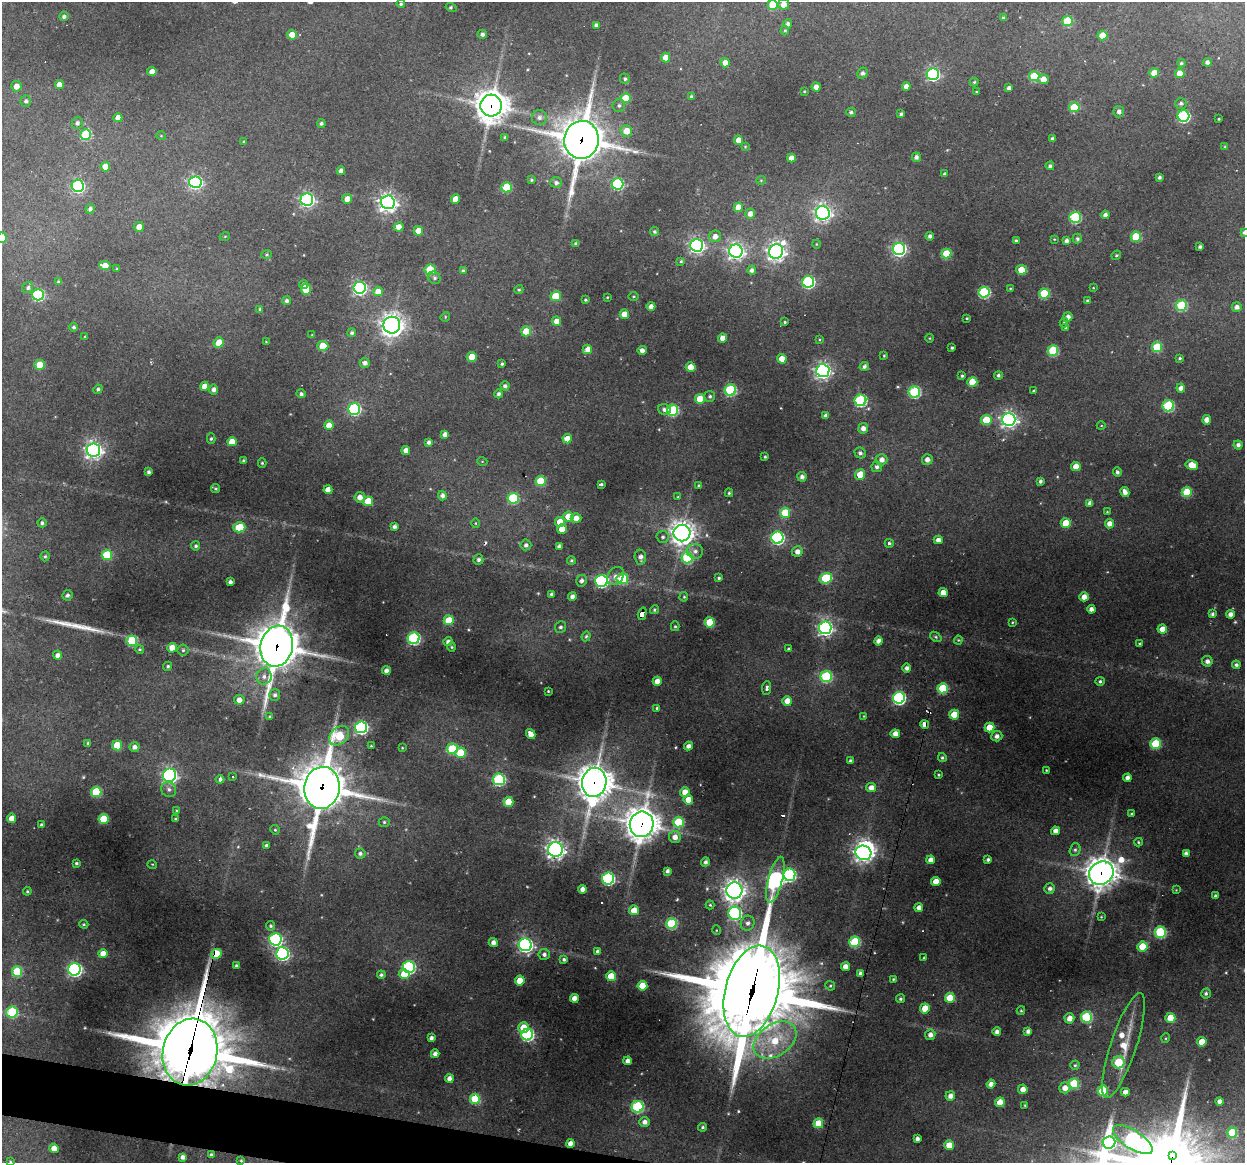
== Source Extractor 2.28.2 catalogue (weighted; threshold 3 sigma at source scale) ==
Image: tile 7 of 4 x 4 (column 3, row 2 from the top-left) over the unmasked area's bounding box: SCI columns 2489-3731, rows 2438-3598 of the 4975 x 4996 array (HDU 1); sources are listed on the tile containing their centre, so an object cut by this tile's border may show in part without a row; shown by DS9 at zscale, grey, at full resolution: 1 PNG px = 1 image px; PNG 1247 x 1165 px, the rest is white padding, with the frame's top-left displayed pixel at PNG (2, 2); every listed detection drawn as its Kron ellipse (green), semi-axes under 4 PNG px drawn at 4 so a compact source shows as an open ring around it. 2% of this frame is shown black and not used: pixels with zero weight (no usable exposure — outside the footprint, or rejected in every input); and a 3 px margin inside the footprint's outer edge (the drizzle kernel's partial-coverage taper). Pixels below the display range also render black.
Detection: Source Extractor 2.28.2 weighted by HDU 2 'WHT'; one run over the whole footprint, this tile lists its part. Background 0.342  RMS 0.014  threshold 0.0634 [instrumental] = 3 sigma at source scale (4.5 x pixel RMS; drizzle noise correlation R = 1.50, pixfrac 1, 0.05/0.05 arcsec/px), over >= 5 px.
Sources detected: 497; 3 inside a brighter object's white glare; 4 cosmic-ray / hot-pixel residue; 1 long thin detection or spike segment (spike, bleed or trail) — neither listed nor drawn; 5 inside a brighter listed object's ellipse — not listed separately; the other 484 listed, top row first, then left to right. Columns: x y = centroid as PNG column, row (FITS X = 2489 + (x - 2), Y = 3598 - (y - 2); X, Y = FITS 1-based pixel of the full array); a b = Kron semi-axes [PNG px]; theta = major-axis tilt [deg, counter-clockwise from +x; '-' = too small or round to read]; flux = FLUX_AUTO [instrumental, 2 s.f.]
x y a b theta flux
401 4 4 4 - 2.2
784 4 5 5 - 12
773 5 5 5 - 48
451 7 5 3 - 1.7
64 16 5 4 - 4.1
1003 18 3 3 - 3
1067 21 5 5 - 60
788 24 4 4 - 5
596 25 4 4 - 3.9
785 31 4 4 - 2.1
482 34 5 4 - 4.8
292 35 5 5 - 23
1103 35 5 5 - 31
666 58 5 4 - 17
1207 62 4 4 - 5.3
725 63 4 4 - 13
1181 63 4 4 - 2.2
152 72 5 4 - 11
862 73 6 5 - 4.1
1154 73 5 4 - 19
1180 73 5 4 - 16
933 74 6 6 - 280
1034 76 5 5 - 68
625 79 5 5 - 2.8
1043 79 5 5 - 13
974 82 4 4 - 1.8
59 85 4 4 - 11
16 86 5 5 - 11
906 86 4 4 - 9.4
816 87 4 4 - 12
1009 88 4 4 - 5.6
804 91 3 2 - 1.1
976 92 3 3 - 1.4
691 97 4 3 - 3.7
625 98 5 5 - 30
26 101 5 5 - 4
1181 103 6 5 - 4.3
619 105 6 6 - 3.8
491 106 11 11 - 2100
1074 107 5 5 - 50
851 112 5 4 - 3.1
1119 112 6 5 - 5.6
901 114 4 4 - 3.5
1183 116 6 6 - 180
539 117 7 7 - 6.2
118 118 4 4 - 11
1219 119 3 2 - 1.3
77 123 6 5 - 3.9
321 123 4 4 - 2.9
626 131 6 5 - 19
86 135 5 5 - 76
161 136 5 3 - 1
505 137 4 4 - 2.4
1053 139 4 4 - 4.9
581 140 19 17 82 3900
739 140 4 4 - 18
244 142 3 3 - 1.8
745 147 4 3 - 1.4
1225 147 3 2 - 1.2
916 157 4 4 - 5
791 158 4 4 - 11
1050 166 4 4 - 3.8
105 167 4 4 - 18
341 171 4 4 - 7.6
944 174 3 3 - 2.3
1160 177 4 3 - 3.8
531 180 4 3 - 2
761 180 5 4 - 1.6
195 182 6 6 - 300
556 183 6 5 - 4.4
617 184 6 5 - 130
78 186 6 6 - 220
506 187 5 5 - 67
307 199 6 6 - 390
347 199 5 5 - 13
455 199 4 4 - 20
388 202 7 7 - 700
738 207 4 4 - 18
90 209 5 4 - 4.9
823 213 7 6 - 550
750 214 5 5 - 8.7
1105 215 4 4 - 7.2
1075 217 5 5 - 130
139 227 5 5 - 10
399 227 5 4 - 11
418 231 5 4 - 17
654 231 4 4 - 2.6
1244 232 4 3 - 2.4
225 236 5 3 - 1.1
715 236 6 5 - 8.9
930 236 4 4 - 4.9
1136 237 5 5 - 56
2 238 5 5 - 17
1054 239 4 3 - 1.1
1077 239 5 4 - 3
1016 241 3 3 - 2.2
1066 241 4 4 - 5.1
576 244 4 3 - 5.2
816 244 4 3 - 0.96
697 245 6 6 - 410
1200 247 4 3 - 3.6
899 249 6 6 - 330
736 251 7 6 - 540
776 251 7 7 - 730
946 253 5 5 - 51
267 254 5 4 - 1.7
1116 255 5 4 - 1.9
681 261 4 3 - 2.5
105 265 5 4 - 13
117 269 4 3 - 1.6
430 270 5 5 - 53
752 270 4 4 - 5.1
1021 270 5 4 - 25
463 271 4 4 - 2.9
434 278 6 6 - 3.3
58 282 4 4 - 2.2
808 282 6 6 - 180
304 284 4 4 - 4.6
28 288 6 5 - 3.8
359 288 6 6 - 310
1010 288 4 3 - 1.1
1093 288 4 2 - 0.93
306 289 5 5 - 42
519 290 5 4 - 2
378 291 5 4 - 19
984 292 5 5 - 170
1044 294 5 5 - 77
38 295 6 5 - 160
556 296 5 5 - 39
633 296 5 3 - 1.5
607 297 3 3 - 1.1
586 300 3 3 - 2.2
287 301 4 4 - 3.8
1088 301 4 3 - 2.5
651 306 4 4 - 9.2
1181 306 5 5 - 85
1237 307 5 4 - 6.4
260 309 4 3 - 2.7
624 314 5 4 - 19
445 317 5 4 - 1.4
1068 317 5 4 - 7.7
967 318 3 2 - 1.3
556 321 4 4 - 12
785 322 4 3 - 1.8
1064 323 5 4 - 1.9
392 325 8 8 - 1000
74 327 4 4 - 3
1066 328 4 4 - 3
526 331 5 5 - 34
352 333 4 4 - 3.4
312 335 3 3 - 0.93
85 336 3 3 - 1.3
722 338 4 4 - 12
930 338 4 3 - 1.1
819 339 4 3 - 1.4
219 342 5 5 - 21
266 342 3 3 - 1.2
323 346 5 5 - 37
1157 347 5 5 - 58
952 348 3 3 - 2.5
587 349 5 4 - 19
642 350 4 4 - 7.6
1053 351 5 5 - 91
884 356 3 3 - 1.2
472 357 5 5 - 26
1180 358 4 3 - 2
782 359 5 4 - 20
365 363 5 5 - 6
502 364 3 3 - 2.3
40 365 5 5 - 42
864 366 4 4 - 4.5
691 367 5 4 - 27
823 371 6 6 - 510
962 375 4 3 - 2.2
998 375 4 4 - 2.9
972 382 5 5 - 35
205 386 4 4 - 14
505 386 4 4 - 4.2
1181 388 4 4 - 8.4
98 389 5 4 - 2.9
213 389 5 4 - 6.1
730 390 6 5 - 150
1034 391 4 3 - 1.6
914 392 6 5 - 140
301 394 5 4 - 3.8
499 394 4 4 - 4.2
710 396 5 5 - 3.3
700 399 5 5 - 37
860 400 6 6 - 170
1168 406 5 5 - 120
354 409 6 6 - 190
664 410 6 5 - 4.8
672 410 6 5 - 130
825 415 4 3 - 3.9
1009 419 6 6 - 560
986 420 5 5 - 45
1207 420 4 4 - 13
329 425 5 4 - 17
1101 426 4 3 - 1.1
863 428 5 5 - 8.1
445 434 4 4 - 7.8
211 439 5 4 - 2.5
567 439 5 4 - 15
232 442 5 4 - 19
429 442 4 4 - 4.5
1238 445 4 4 - 5.1
93 450 7 6 - 660
406 450 4 4 - 8.4
860 453 6 5 - 3.8
765 457 3 3 - 1.6
927 459 5 5 - 7.7
882 460 6 5 - 9
243 461 3 3 - 3.1
482 461 5 3 - 1.3
262 463 5 4 - 1.9
1192 465 6 4 -11 23
1076 466 5 4 - 18
877 467 5 5 - 4.5
149 472 3 3 - 3.6
1117 472 4 4 - 3.1
860 474 5 4 - 29
802 477 5 4 - 5.6
541 481 5 5 - 54
1040 481 4 3 - 3.6
601 484 4 3 - 2.2
699 485 3 3 - 1.7
216 489 5 4 - 2.2
328 490 4 4 - 13
1125 492 5 4 - 7.5
1187 492 5 5 - 68
729 493 4 3 - 2.1
442 496 5 4 - 5.5
360 497 5 5 - 9.9
678 497 4 3 - 1.5
513 498 6 5 - 94
368 501 5 5 - 39
1090 503 4 4 - 7
1107 512 4 4 - 1.4
785 513 5 5 - 51
568 517 5 5 - 26
576 518 5 5 - 11
560 522 5 5 - 20
42 523 5 4 - 3.2
476 523 5 3 - 1.3
1066 523 5 5 - 34
1110 524 4 4 - 11
394 526 4 4 - 4.6
239 527 6 5 - 46
562 529 5 4 - 18
682 533 8 8 - 1200
663 537 6 6 - 3.4
777 538 6 6 - 240
938 540 4 4 - 7.7
889 543 4 4 - 2.9
526 545 5 5 - 4.2
196 546 4 4 - 2.9
559 546 4 4 - 6
695 551 8 7 - 6.4
797 552 5 5 - 8.9
107 555 5 5 - 63
45 556 5 4 - 2.2
640 557 7 6 - 6.6
687 558 6 5 - 130
478 560 5 5 - 4.1
571 560 4 4 - 2.6
615 576 10 7 54 8.6
719 578 4 4 - 2.8
826 578 6 5 - 83
622 579 6 5 - 68
582 581 6 5 - 5.1
601 581 6 6 - 220
230 582 4 4 - 4.8
943 593 4 4 - 18
551 594 4 3 - 3.6
67 595 5 5 - 4
572 597 4 4 - 6.8
684 597 5 4 - 1.7
1084 597 4 4 - 13
1091 609 4 4 - 7.5
654 610 4 4 - 2.2
642 614 6 4 74 92
1212 614 4 4 - 3.5
1230 614 4 4 - 7.3
449 620 5 5 - 33
710 622 5 5 - 66
1012 622 4 3 - 1.6
675 626 5 4 - 2
560 627 6 5 - 3.5
825 628 6 6 - 460
1162 629 5 4 - 18
586 636 5 4 - 3.1
936 637 6 4 -38 2.1
414 638 6 6 - 190
958 640 4 4 - 1.4
132 641 5 5 - 95
879 641 4 4 - 9
448 642 4 4 - 7.1
1139 643 4 3 - 1.5
277 646 21 16 77 4300
452 647 4 4 - 1.7
172 648 5 5 - 17
140 649 4 4 - 1.9
788 649 3 3 - 1.8
183 650 5 5 - 2.7
57 655 4 4 - 6.9
1207 661 5 5 - 6.5
1236 665 4 4 - 3.8
168 666 5 4 - 2.3
907 668 4 4 - 5.6
386 671 4 4 - 6.2
264 676 8 7 - 7.4
826 677 5 5 - 130
657 681 4 4 - 13
1100 681 4 4 - 2.7
767 688 7 4 85 3.8
943 688 5 5 - 74
548 691 3 2 - 1.2
275 695 6 5 - 4.3
899 698 6 6 - 270
239 700 5 5 - 9.1
787 701 5 5 - 16
657 708 4 4 - 3
954 715 5 5 - 39
270 716 3 3 - 2
864 716 4 3 - 1.1
924 724 5 3 - 15
361 727 6 6 - 250
989 727 5 5 - 33
531 734 5 4 - 12
895 734 4 4 - 12
339 736 11 8 42 90
997 736 5 5 - 6.2
88 743 4 3 - 2.4
1156 744 5 5 - 86
117 745 5 5 - 39
371 746 3 3 - 1.4
688 746 4 4 - 7.2
135 747 5 4 - 6.6
402 748 3 2 - 1.3
452 749 5 5 - 73
460 753 5 5 - 44
942 758 4 4 - 2.7
850 761 3 3 - 3
1046 770 3 2 - 1.1
170 775 7 6 - 420
939 775 3 3 - 1.8
232 777 3 2 - 1.7
1127 778 4 4 - 7.6
220 779 4 4 - 5.2
499 779 6 6 - 170
594 782 14 12 81 2500
322 788 21 17 83 5500
871 788 5 4 - 11
169 789 8 7 - 5
96 792 5 5 - 74
685 792 5 5 - 16
688 800 5 4 - 21
508 802 5 5 - 41
176 811 4 4 - 1.8
1132 814 3 3 - 2.2
11 818 4 4 - 14
104 819 5 5 - 57
175 819 3 3 - 2.3
384 822 5 5 - 2.4
678 822 5 5 - 67
642 824 13 12 - 2400
42 825 4 3 - 4.3
275 830 5 4 - 1.6
1056 831 4 4 - 11
675 837 6 6 - 11
1138 842 4 4 - 1.6
266 845 3 3 - 2.5
555 849 7 7 - 650
1075 850 6 5 - 3.2
360 853 5 5 - 4.7
863 853 8 7 - 570
1186 853 4 4 - 5.6
931 860 4 4 - 11
988 860 4 3 - 3.6
705 862 5 4 - 5
76 863 3 3 - 2.1
152 864 5 3 - 1.2
667 871 4 3 - 4.7
1101 873 13 11 37 1900
789 875 6 6 - 200
608 878 6 6 - 220
775 880 24 7 75 440
936 882 5 4 - 20
1050 888 5 5 - 5.7
583 889 4 4 - 9.5
1176 890 3 3 - 1
27 891 4 4 - 1.6
734 891 8 8 - 940
1215 896 3 3 - 2.5
710 905 4 4 - 1.9
919 908 4 4 - 8.7
634 910 5 4 - 26
735 913 6 6 - 210
1101 917 4 3 - 1.4
672 923 5 5 - 120
748 923 7 7 - 6.4
84 924 4 3 - 1.8
270 926 4 4 - 2.8
716 930 5 3 - 1.2
1160 932 5 5 - 130
275 939 6 6 - 230
855 942 5 5 - 110
493 943 4 4 - 7.3
525 945 6 6 - 410
1142 947 5 5 - 39
598 951 4 4 - 3.8
282 953 6 6 - 290
103 954 4 4 - 16
216 954 5 4 - 50
544 954 5 5 - 4.6
924 958 3 3 - 2.4
564 959 4 4 - 3.3
236 966 4 3 - 4.6
409 967 6 6 - 210
845 967 4 4 - 13
74 969 6 6 - 340
17 971 5 5 - 71
860 973 4 3 - 3.8
404 974 5 5 - 25
381 975 4 4 - 3.5
611 976 5 5 - 36
893 979 3 3 - 1.5
520 981 5 5 - 26
642 986 5 5 - 33
830 986 5 4 - 2
752 991 47 26 75 17000
1206 993 5 5 - 2.8
574 998 4 4 - 13
950 998 5 5 - 39
900 999 4 4 - 2.7
925 1008 5 5 - 30
1021 1011 4 4 - 1.6
12 1012 6 5 - 96
1086 1017 5 5 - 110
1069 1018 5 5 - 11
1170 1018 5 5 - 29
523 1028 5 5 - 31
1028 1031 4 4 - 6.1
997 1032 4 4 - 6.7
527 1035 6 5 - 220
930 1035 5 5 - 8.2
431 1038 4 4 - 5.7
1166 1038 5 3 - 1.4
775 1040 23 15 34 61
1202 1042 5 4 - 21
1123 1046 55 13 71 47
190 1052 33 27 77 12000
435 1054 4 4 - 6.7
628 1061 4 4 - 8.6
1118 1062 6 6 - 64
1075 1065 4 4 - 1.9
449 1079 4 4 - 9.5
991 1084 4 4 - 9.2
1074 1084 5 5 - 72
1065 1088 5 5 - 12
1023 1089 5 4 - 10
1103 1091 5 5 - 73
1125 1092 4 4 - 9.6
950 1096 5 4 - 8.9
475 1099 5 5 - 86
1219 1101 4 4 - 6.4
1000 1102 5 4 - 19
1025 1105 3 2 - 1.2
638 1107 6 5 - 150
645 1122 5 5 - 7.7
818 1123 5 5 - 43
703 1127 4 4 - 2.5
1232 1133 5 5 - 66
917 1139 4 4 - 5.5
1133 1140 22 9 -33 340
1109 1142 6 6 - 240
570 1143 4 4 - 9.5
949 1145 5 4 - 19
54 1148 4 4 - 19
211 1155 3 3 - 2.6
1172 1156 3 3 - 480
182 1157 4 4 - 6.3
241 1161 3 3 - 1.4
10 1162 3 3 - 1.2
Overlapping masked pixels (flux is a lower limit): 13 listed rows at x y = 491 106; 581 140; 642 614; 277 646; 924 724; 594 782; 322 788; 642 824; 1101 873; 216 954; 752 991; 190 1052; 1172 1156
Isophote crosses this tile's border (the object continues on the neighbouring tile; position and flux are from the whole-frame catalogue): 4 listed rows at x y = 773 5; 1244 232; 2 238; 10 1162